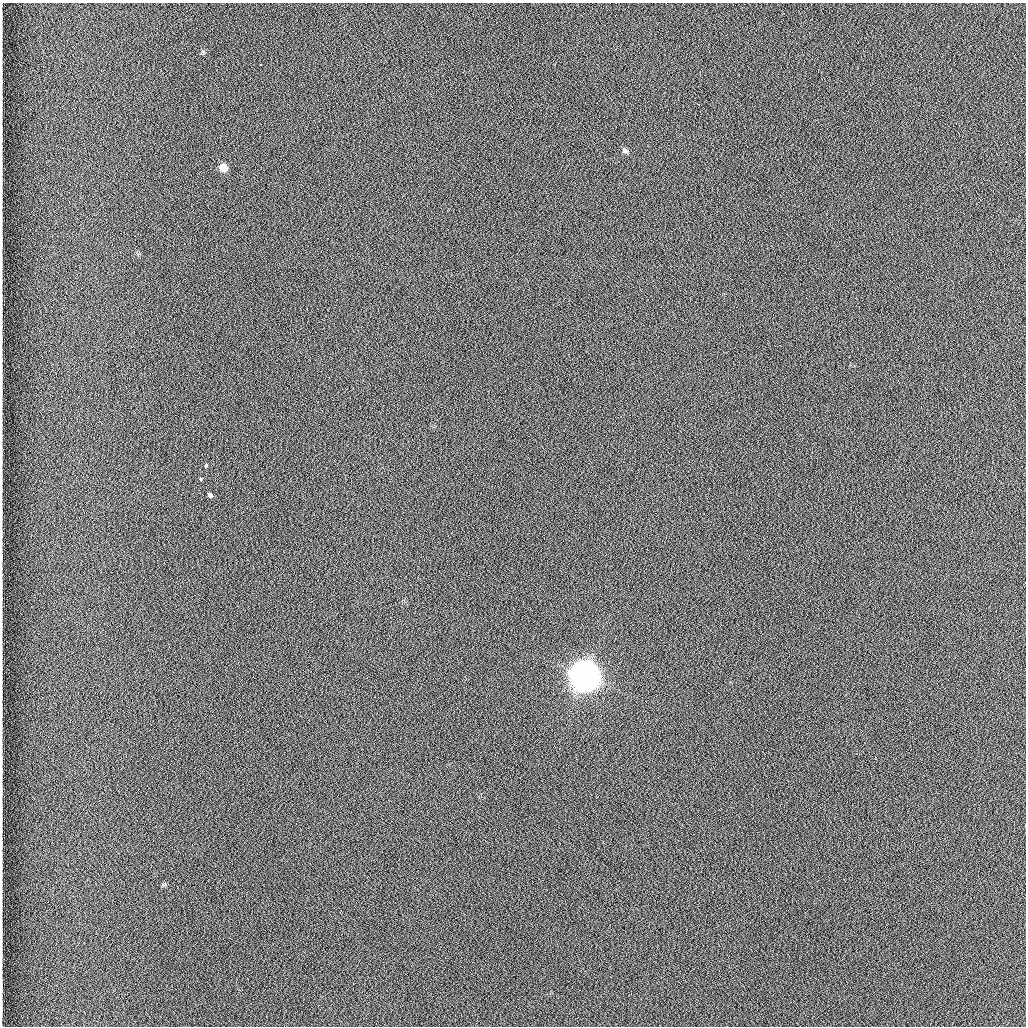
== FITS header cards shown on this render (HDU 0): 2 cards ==
NAXIS1  =                 1024 /fastest changing axis
NAXIS2  =                 1024 /next to fastest changing axis

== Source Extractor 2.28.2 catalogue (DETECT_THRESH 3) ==
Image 1024 x 1024 px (HDU 0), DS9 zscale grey, 1 PNG px = 1 image px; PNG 1028 x 1028 px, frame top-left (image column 1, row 1024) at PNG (2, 3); no overlay
Background 1260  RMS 5.9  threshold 17.7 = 3 sigma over >= 5 px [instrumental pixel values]
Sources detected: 8; all 8 listed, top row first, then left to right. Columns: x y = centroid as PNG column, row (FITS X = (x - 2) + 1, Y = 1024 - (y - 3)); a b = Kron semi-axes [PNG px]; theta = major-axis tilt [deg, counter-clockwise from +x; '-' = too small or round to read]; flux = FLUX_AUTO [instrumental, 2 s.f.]
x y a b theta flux
203 52 7 4 90 600
261 65 3 2 - 650
625 151 9 6 -26 1100
223 168 8 7 - 4200
206 466 4 3 - 3400
200 479 4 3 - 5600
210 495 6 3 -44 12000
584 676 11 11 - 950000